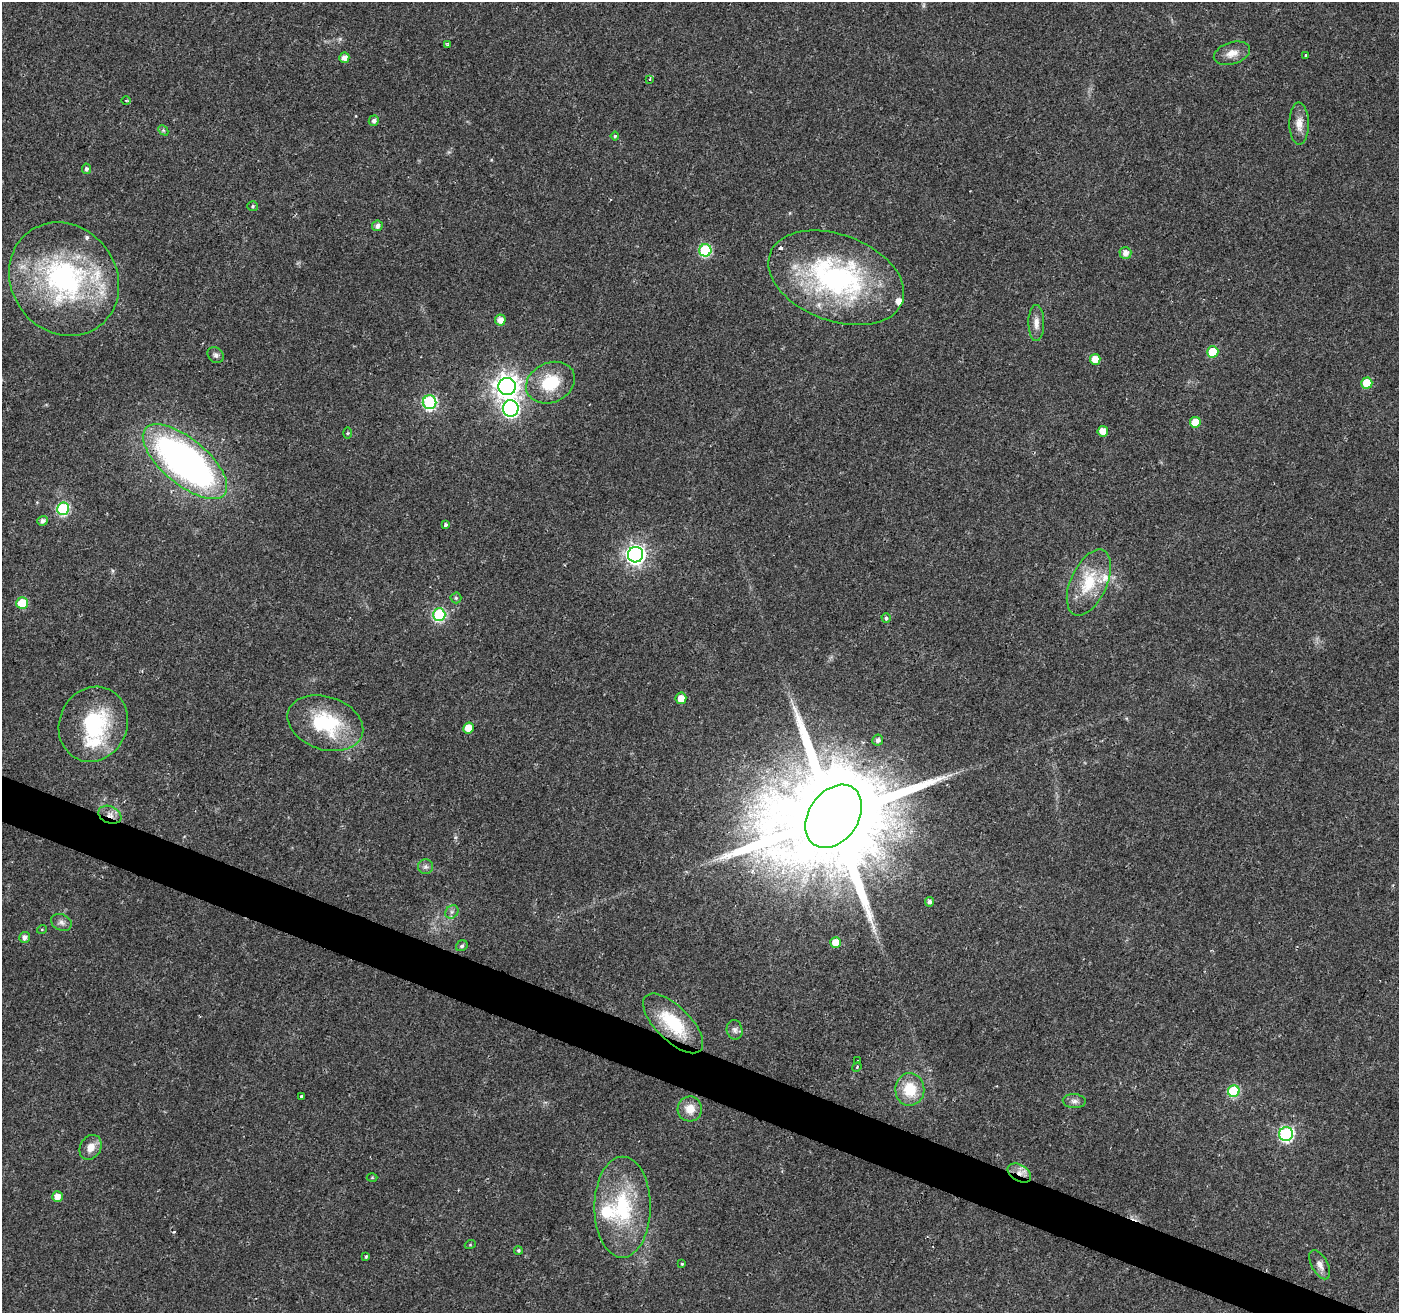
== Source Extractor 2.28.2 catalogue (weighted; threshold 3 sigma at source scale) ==
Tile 6 of 4 x 4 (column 2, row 2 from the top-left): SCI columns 1405-2801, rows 2895-4205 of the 5596 x 5722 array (HDU 1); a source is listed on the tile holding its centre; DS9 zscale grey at full resolution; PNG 1401 x 1315 px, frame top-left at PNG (2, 2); each listed source drawn as its Kron ellipse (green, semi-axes under 4 px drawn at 4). Shown black and unused: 3% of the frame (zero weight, under 2 of 3 exposures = <1% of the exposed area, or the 3 px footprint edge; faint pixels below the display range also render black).
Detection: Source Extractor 2.28.2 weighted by HDU 2 'WHT'; one run over the whole footprint, this tile lists its part. Background 0.0211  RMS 0.003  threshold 0.0135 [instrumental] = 3 sigma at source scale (4.5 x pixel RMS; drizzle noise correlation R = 1.50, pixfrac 1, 0.0396/0.0396 arcsec/px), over >= 5 px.
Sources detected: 83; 8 inside a brighter listed object's ellipse — not listed separately; the other 75 listed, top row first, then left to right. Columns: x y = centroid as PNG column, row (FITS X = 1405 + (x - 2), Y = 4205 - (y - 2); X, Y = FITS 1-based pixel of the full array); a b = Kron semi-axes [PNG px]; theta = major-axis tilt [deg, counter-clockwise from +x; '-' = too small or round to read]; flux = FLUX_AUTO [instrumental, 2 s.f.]
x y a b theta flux
447 45 3 3 - 0.47
1232 53 19 11 18 3.2
1306 55 3 3 - 3
344 58 5 5 - 2.1
649 79 4 3 - 2
126 101 5 3 - 0.32
374 121 5 5 - 1
1299 124 21 9 -89 3.2
163 130 6 4 -46 0.44
615 136 4 4 - 0.46
86 169 5 4 - 0.87
253 206 5 5 - 0.46
377 226 5 5 - 1.4
705 250 6 6 - 29
1125 253 6 6 - 2
836 278 71 43 -20 70
64 279 59 52 -53 64
500 320 5 5 - 2.2
1036 323 18 8 -90 2.3
1213 352 5 5 - 10
216 355 9 7 -45 0.91
1095 359 5 5 - 3.5
550 383 25 20 26 12
1367 383 5 5 - 8
507 386 9 8 - 270
429 402 7 7 - 45
511 408 8 8 - 83
1195 422 5 5 - 5.7
1103 431 5 5 - 3.5
347 433 5 3 - 0.36
185 462 51 22 -40 130
63 509 6 6 - 28
42 521 5 5 - 1.2
446 525 3 3 - 0.6
635 555 8 7 - 160
1089 582 35 18 65 13
456 598 5 5 - 0.49
22 603 6 5 - 8.1
439 615 6 6 - 32
886 618 5 4 - 0.87
681 698 6 5 - 3.3
325 723 39 26 -19 24
93 724 38 34 65 27
468 728 5 5 - 3.9
878 740 5 5 - 1.1
110 815 12 8 -23 2.3
834 816 34 24 55 11000
425 867 7 7 - 0.98
929 902 5 4 - 1.1
452 912 7 6 - 0.87
61 922 11 8 -26 1.3
42 929 5 3 - 0.25
24 937 5 5 - 1.3
835 942 5 5 - 3.3
462 946 6 5 - 0.7
673 1023 38 17 -45 17
735 1030 10 8 -77 1.2
857 1061 3 3 - 4.6
857 1067 5 4 - 0.45
910 1089 16 14 88 9
1234 1091 6 6 - 22
301 1096 3 3 - 0.56
1074 1101 11 7 -3 1.3
690 1109 12 12 - 3.9
1286 1134 7 7 - 52
90 1147 13 10 61 3.1
1019 1173 13 8 -31 2.7
372 1178 5 3 - 0.26
57 1197 5 5 - 2.3
622 1207 50 28 90 27
470 1245 5 3 - 0.29
518 1250 4 4 - 0.43
366 1257 3 3 - 0.55
682 1264 4 3 - 0.32
1320 1265 16 8 -62 2
Overlapping masked pixels (flux is a lower limit): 3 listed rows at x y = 110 815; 673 1023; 1019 1173